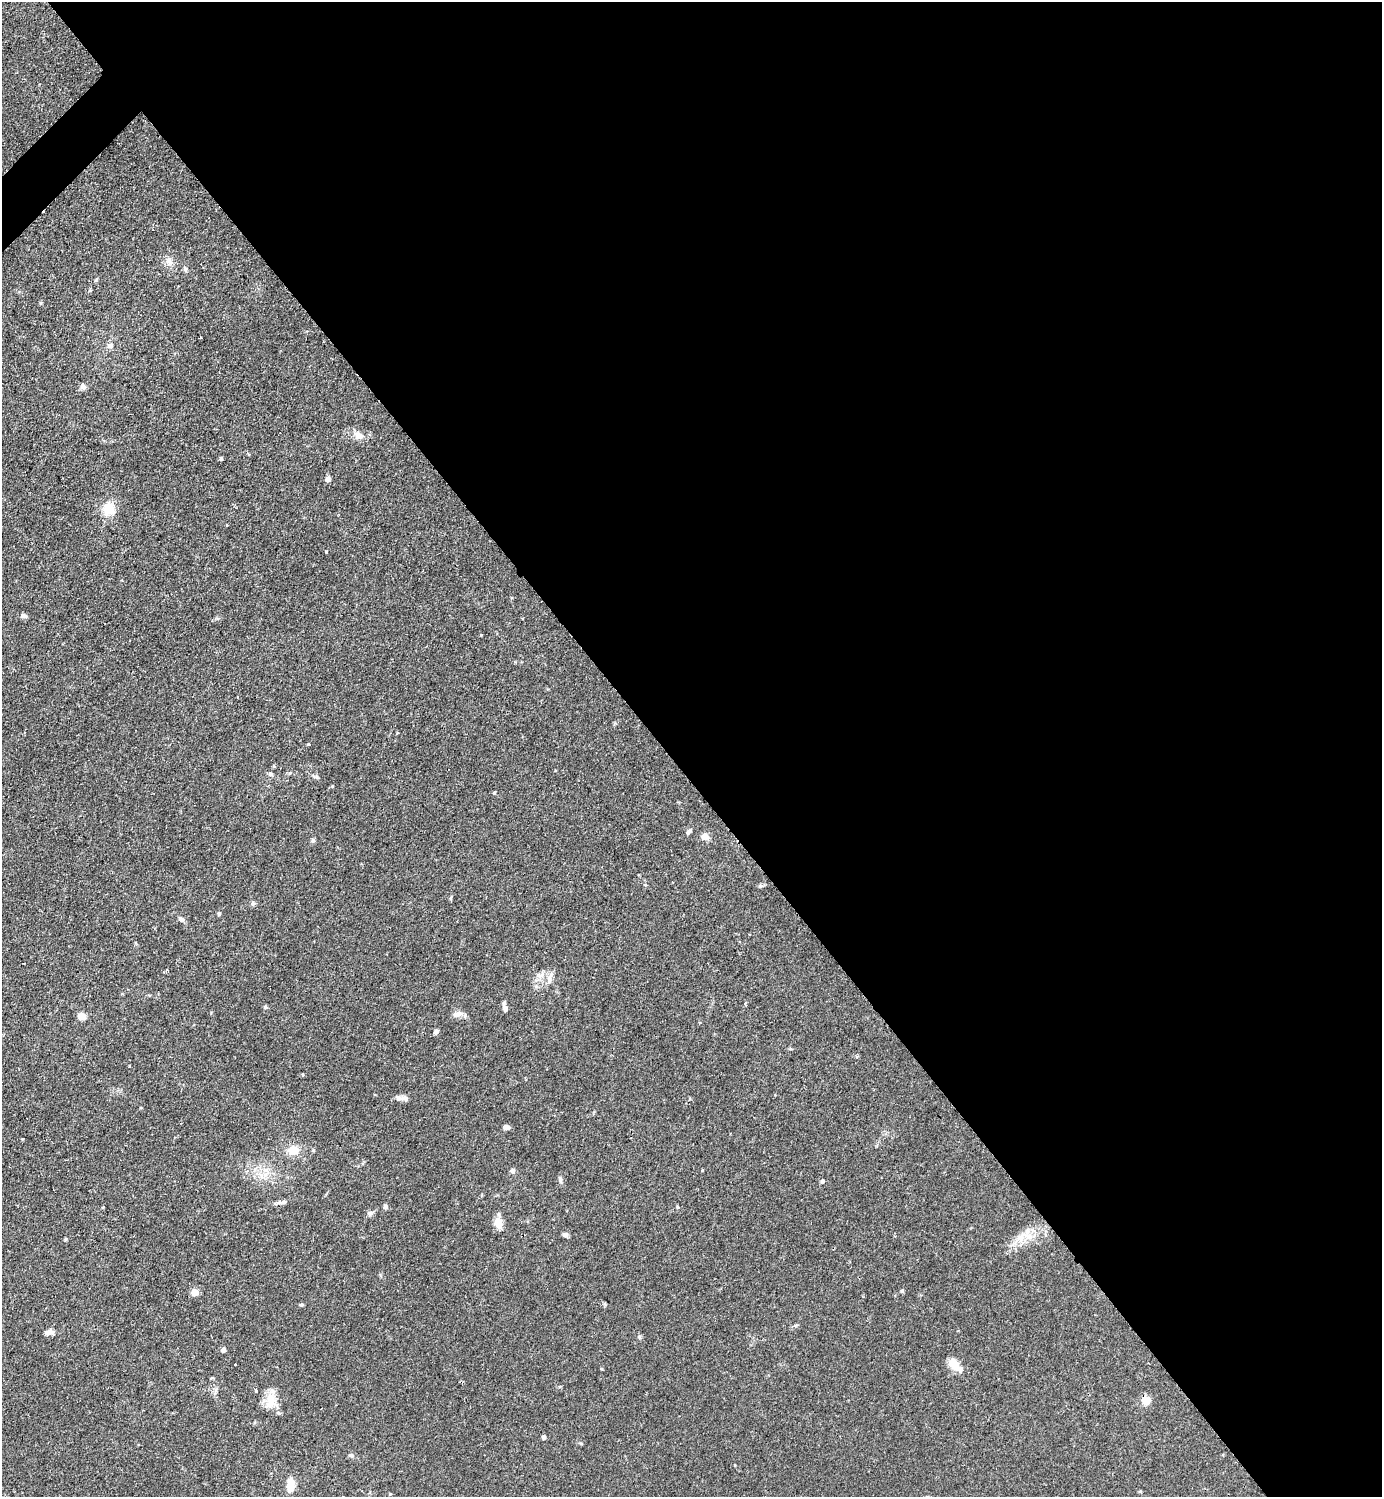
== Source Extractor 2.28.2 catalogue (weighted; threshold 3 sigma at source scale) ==
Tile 8 of 4 x 4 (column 4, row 2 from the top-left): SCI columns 4301-5680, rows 2993-4487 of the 5983 x 5984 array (HDU 1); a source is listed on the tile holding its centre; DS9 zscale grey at full resolution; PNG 1384 x 1499 px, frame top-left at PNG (2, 2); no overlay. Shown black and unused: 53% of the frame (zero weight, under 2 of 3 exposures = <1% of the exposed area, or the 3 px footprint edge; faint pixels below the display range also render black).
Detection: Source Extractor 2.28.2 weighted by HDU 2 'WHT'; one run over the whole footprint, this tile lists its part. Background 0.0841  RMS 0.006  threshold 0.0271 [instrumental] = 3 sigma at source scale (4.5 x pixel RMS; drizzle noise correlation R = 1.50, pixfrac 1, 0.05/0.05 arcsec/px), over >= 5 px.
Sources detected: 65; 1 inside a brighter object's white glare — not listed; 1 inside a brighter listed object's ellipse — not listed separately; the other 63 listed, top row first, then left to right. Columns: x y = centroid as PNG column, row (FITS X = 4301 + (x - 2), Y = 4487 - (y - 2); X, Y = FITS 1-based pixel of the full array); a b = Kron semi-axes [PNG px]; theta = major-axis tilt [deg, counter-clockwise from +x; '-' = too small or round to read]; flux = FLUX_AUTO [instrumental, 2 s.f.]
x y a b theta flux
169 261 10 9 - 3.5
185 269 6 5 - 1
96 280 6 4 56 0.67
110 345 8 6 16 2.4
83 387 7 7 - 2.1
359 436 12 10 -18 4.4
221 458 5 4 - 0.86
328 479 6 5 - 2.2
109 509 14 13 - 12
326 551 3 2 - 0.63
24 616 9 5 -9 1.5
237 697 3 2 - 0.44
308 744 3 3 - 0.99
555 770 3 3 - 0.56
270 774 7 4 -27 1.1
333 786 4 3 - 0.47
494 793 4 3 - 2.4
689 831 7 5 50 1.4
705 836 9 8 - 3.5
313 841 6 5 - 1.1
760 886 6 5 - 0.94
451 899 7 3 90 0.68
253 903 7 5 -68 1.1
219 914 5 4 - 1
181 919 8 6 -33 1.7
540 976 13 5 1 2.5
549 978 18 6 81 3.2
745 1003 3 3 - 1.2
265 1007 5 5 - 0.76
505 1008 9 6 -80 2.4
457 1014 14 7 20 3.1
82 1016 6 5 - 8.5
436 1032 6 5 - 1.6
129 1066 3 2 - 0.45
404 1098 12 8 -11 2.7
506 1127 6 5 - 2.9
293 1150 13 11 16 7.8
313 1150 5 3 - 0.57
702 1170 3 3 - 0.53
512 1171 6 6 - 1.8
560 1180 10 4 -77 1.4
822 1181 5 4 - 1.1
282 1202 15 4 6 2.1
385 1206 6 5 - 1.7
370 1213 8 6 19 1.8
498 1223 12 9 -70 6.5
565 1234 7 6 - 1.5
1021 1238 18 13 86 8.1
65 1239 4 4 - 0.63
902 1291 5 4 - 0.85
195 1292 6 6 - 6.1
301 1305 5 4 - 0.77
49 1332 10 6 9 3
223 1350 5 4 - 3.1
235 1365 3 2 - 1
954 1365 19 10 -48 7.3
256 1391 3 3 - 1.8
271 1400 23 12 -83 9
1146 1400 5 5 - 19
544 1437 4 4 - 1.7
351 1455 7 6 - 1.4
291 1482 12 11 - 5
1140 1491 5 3 - 0.6
Unlisted compact peaks at least as high as the median listed source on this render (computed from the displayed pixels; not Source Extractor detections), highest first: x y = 639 1337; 481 635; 677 1207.